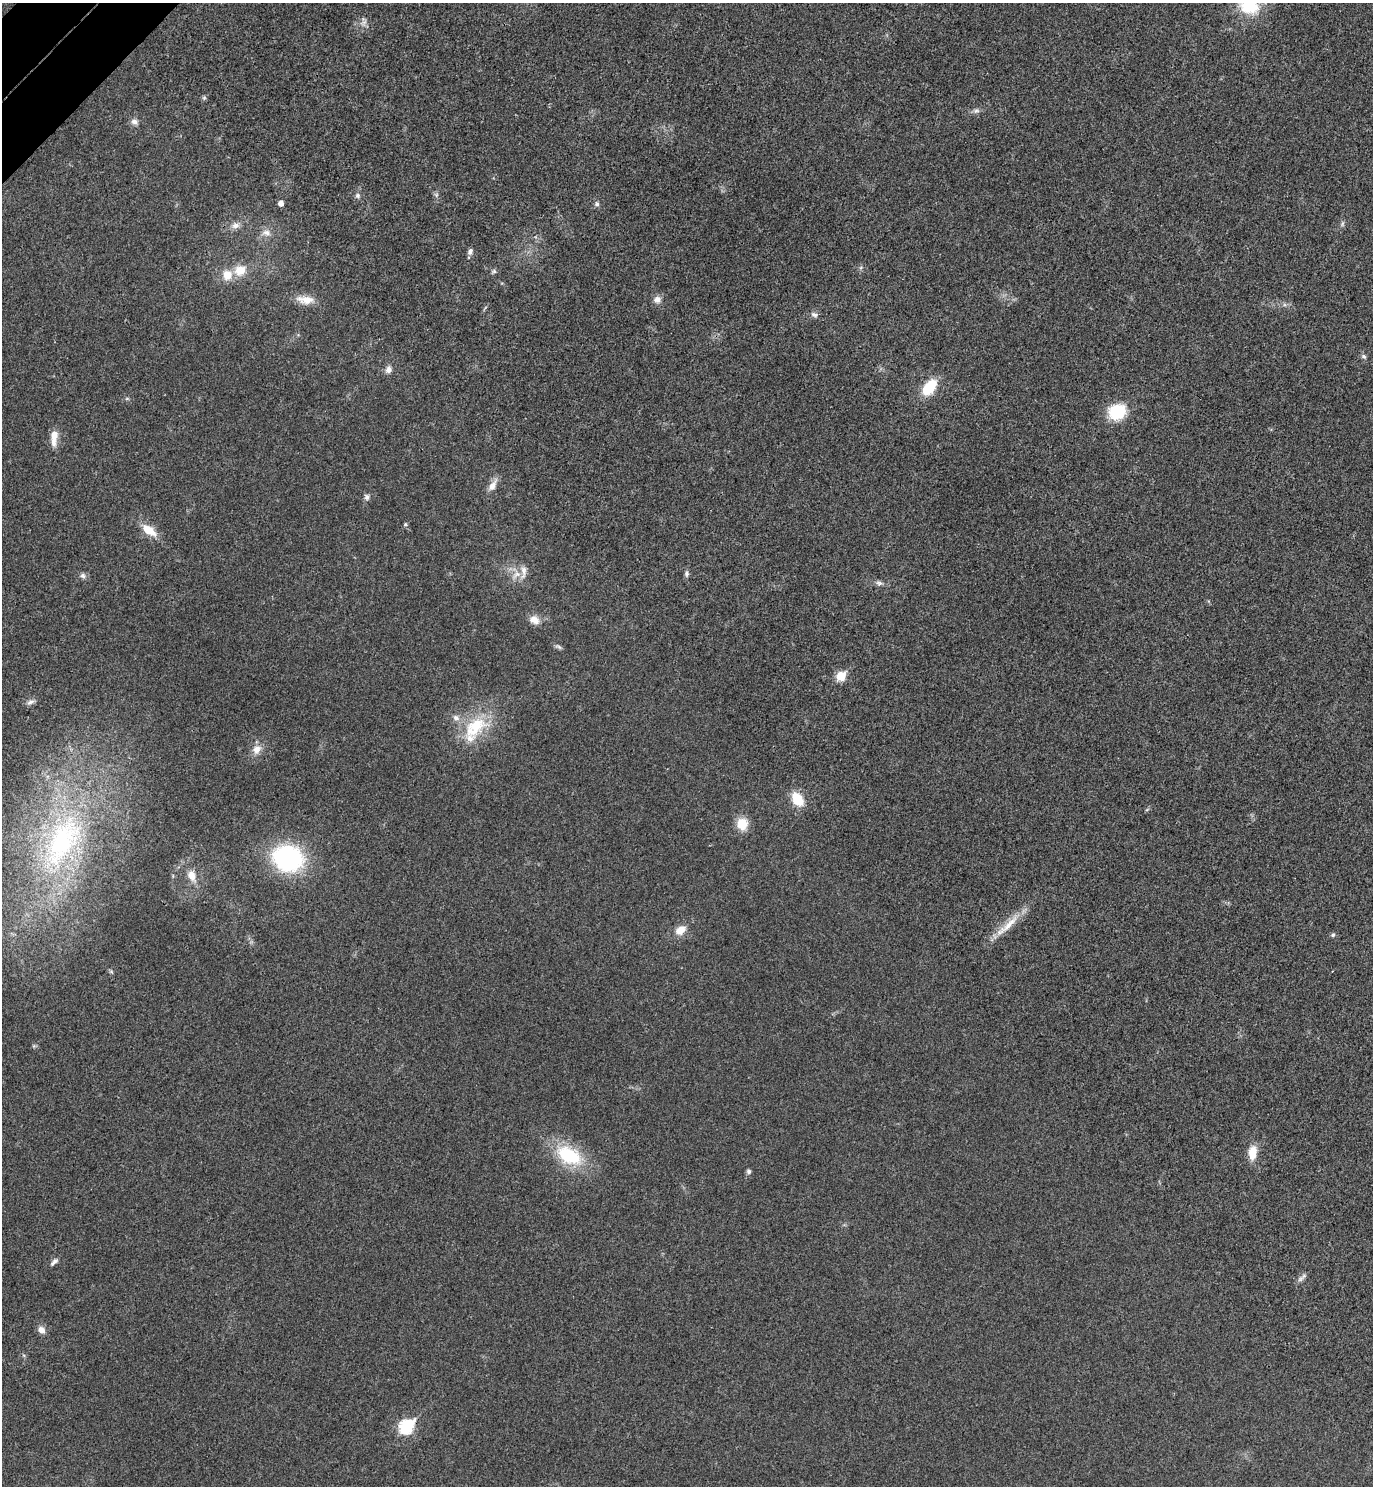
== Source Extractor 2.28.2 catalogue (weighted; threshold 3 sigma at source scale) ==
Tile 11 of 4 x 4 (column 3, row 3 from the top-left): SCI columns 2943-4313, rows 1532-3015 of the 6024 x 6027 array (HDU 1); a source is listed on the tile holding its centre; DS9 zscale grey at full resolution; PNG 1375 x 1488 px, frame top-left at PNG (2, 3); no overlay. Shown black and unused: <1% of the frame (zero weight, under 3 of 4 exposures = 6% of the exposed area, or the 3 px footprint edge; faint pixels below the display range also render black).
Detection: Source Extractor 2.28.2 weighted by HDU 2 'WHT'; one run over the whole footprint, this tile lists its part. Background 0.0284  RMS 0.0063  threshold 0.0283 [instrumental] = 3 sigma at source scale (4.5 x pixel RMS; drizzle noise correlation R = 1.50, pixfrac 1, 0.05/0.05 arcsec/px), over >= 5 px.
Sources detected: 62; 5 inside a brighter listed object's ellipse — not listed separately; the other 57 listed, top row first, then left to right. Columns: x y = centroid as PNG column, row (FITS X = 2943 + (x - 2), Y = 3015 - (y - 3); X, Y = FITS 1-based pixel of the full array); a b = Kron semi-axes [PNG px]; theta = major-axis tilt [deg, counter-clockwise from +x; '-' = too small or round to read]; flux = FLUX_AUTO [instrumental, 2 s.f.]
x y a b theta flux
1249 6 28 22 -14 26
363 23 11 8 50 3.2
204 98 6 5 - 1.1
976 111 9 7 10 2.3
134 122 10 8 -18 2.9
436 195 6 6 - 1.3
357 196 7 7 - 1.9
281 203 5 4 - 3.7
597 204 7 7 - 1.6
1342 224 8 5 61 1.5
235 225 12 9 11 3.9
266 233 13 8 -16 4.3
470 251 8 6 72 2.3
861 267 6 4 19 0.99
240 270 15 13 24 11
494 271 7 5 18 1.2
657 299 10 9 - 3.7
305 300 23 11 -6 8.7
814 315 9 7 -23 2.3
1364 356 8 6 -39 1.6
388 370 9 8 - 3.4
929 387 16 10 54 22
127 399 6 4 0 0.87
1117 412 12 10 24 38
54 435 11 9 82 6.1
493 485 19 8 58 5.2
367 497 8 7 - 2
405 524 5 5 - 1.1
149 530 19 9 -35 11
516 574 16 9 47 6.4
686 574 9 6 85 1.8
83 576 8 7 - 2.1
879 583 10 7 -18 2.3
534 620 14 10 -26 5.5
558 646 10 5 -35 1.5
841 676 6 5 - 25
30 702 12 6 20 2.6
474 727 40 24 40 34
257 749 13 10 57 5.9
797 799 15 10 -57 16
1147 809 6 4 21 0.79
742 824 13 12 - 12
62 841 94 44 62 170
288 858 24 20 -15 110
192 876 17 11 -67 7.6
1008 925 51 9 43 14
680 930 12 8 35 7.5
1333 935 6 6 - 1.1
111 972 6 4 -2 0.95
34 1046 5 5 - 0.94
1252 1153 19 10 84 9.3
569 1155 33 19 -28 39
749 1171 7 6 - 1.4
54 1262 12 6 44 2.3
1301 1279 10 7 34 2.4
41 1330 10 8 -51 3.8
406 1426 8 7 - 83
Overlapping masked pixels (flux is a lower limit): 1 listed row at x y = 406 1426
Isophote crosses this tile's border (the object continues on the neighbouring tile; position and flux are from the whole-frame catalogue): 1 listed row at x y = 1249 6